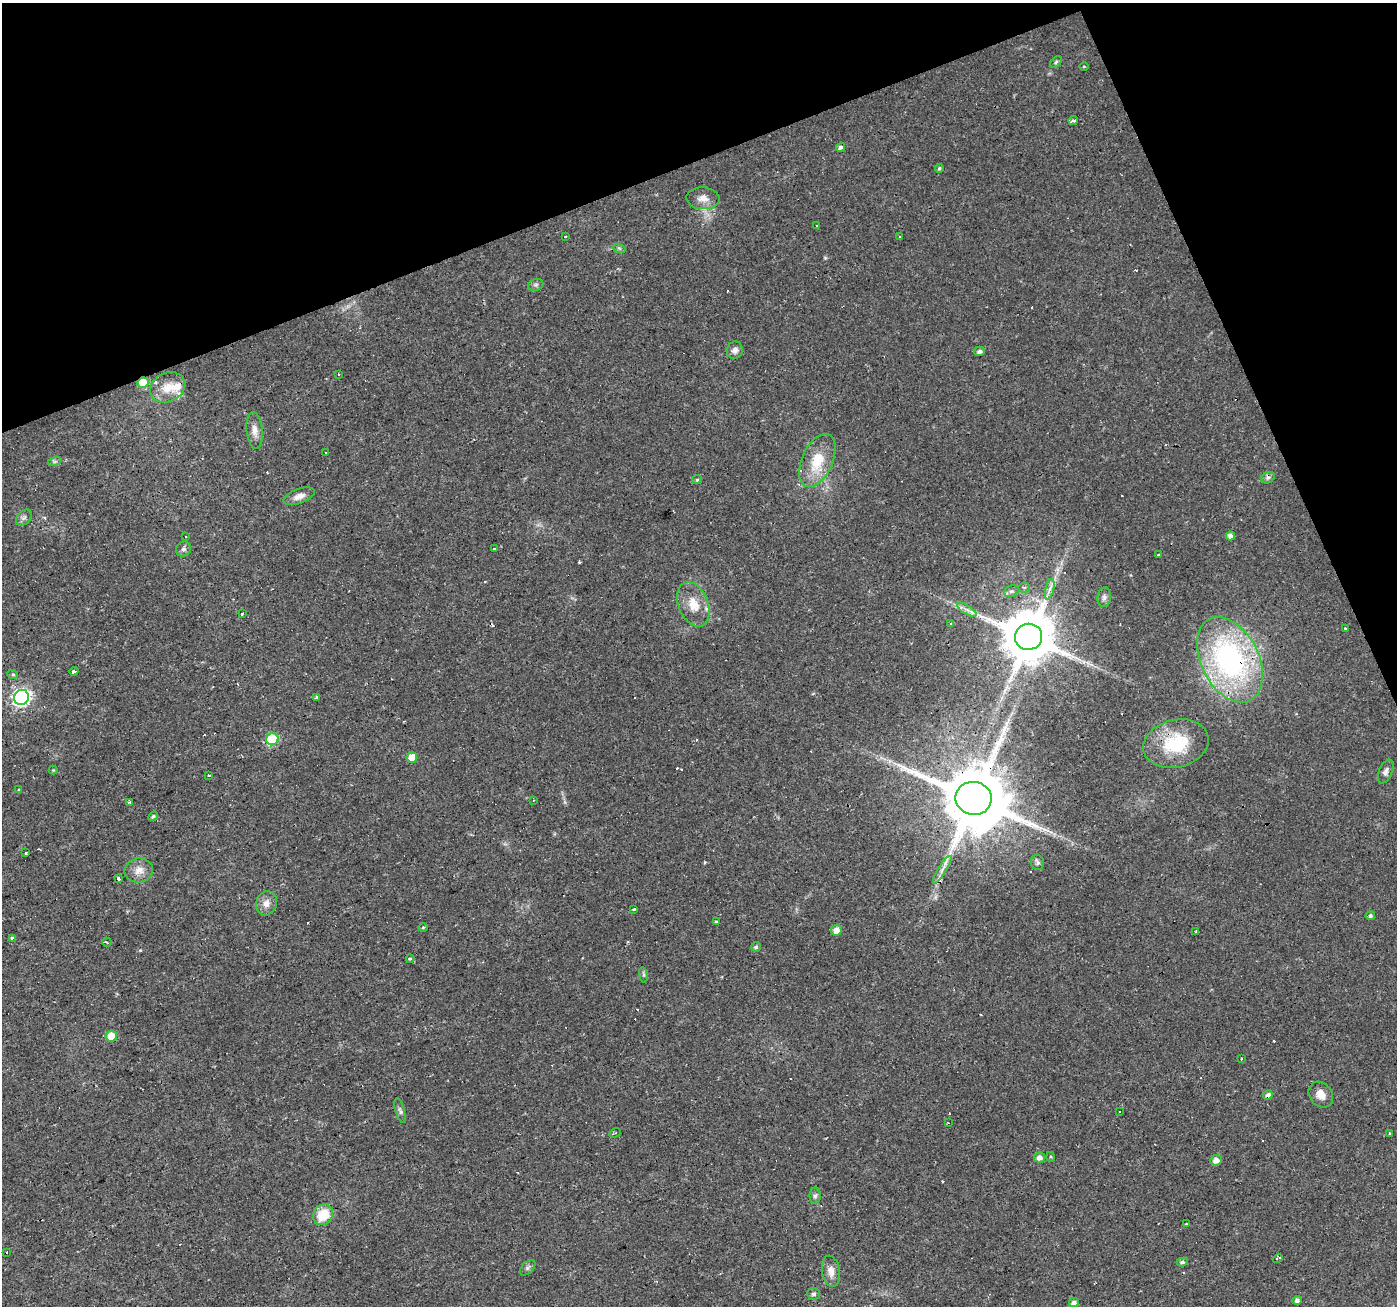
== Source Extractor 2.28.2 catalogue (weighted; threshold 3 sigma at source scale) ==
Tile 3 of 4 x 4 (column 3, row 1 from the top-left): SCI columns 2792-4186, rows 4047-5350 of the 5582 x 5430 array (HDU 1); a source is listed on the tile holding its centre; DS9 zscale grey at full resolution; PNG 1399 x 1308 px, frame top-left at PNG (2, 3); each listed source drawn as its Kron ellipse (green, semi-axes under 4 px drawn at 4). Shown black and unused: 19% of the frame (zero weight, under 2 of 3 exposures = <1% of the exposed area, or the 3 px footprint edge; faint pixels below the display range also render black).
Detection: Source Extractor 2.28.2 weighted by HDU 2 'WHT'; one run over the whole footprint, this tile lists its part. Background 0.0171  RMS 0.0023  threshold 0.0102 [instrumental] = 3 sigma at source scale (4.5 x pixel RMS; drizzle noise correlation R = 1.50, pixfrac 1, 0.0396/0.0396 arcsec/px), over >= 5 px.
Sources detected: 119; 21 cosmic-ray / hot-pixel residue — neither listed nor drawn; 3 inside a brighter listed object's ellipse — not listed separately; the other 95 listed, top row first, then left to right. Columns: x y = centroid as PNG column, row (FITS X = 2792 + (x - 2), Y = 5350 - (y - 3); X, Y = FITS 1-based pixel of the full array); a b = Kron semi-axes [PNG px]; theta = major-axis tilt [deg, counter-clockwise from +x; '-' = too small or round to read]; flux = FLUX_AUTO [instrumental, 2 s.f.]
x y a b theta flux
1056 62 7 4 46 0.35
1084 66 5 3 - 0.19
1073 121 4 4 - 0.61
841 147 5 4 - 0.65
939 169 4 3 - 0.34
703 198 17 11 -3 2
816 225 3 3 - 0.55
566 237 3 2 - 0.34
899 237 3 3 - 1.1
619 248 6 4 -19 0.37
536 285 8 6 20 0.55
735 350 9 8 - 1
980 351 5 4 - 0.81
338 375 3 3 - 1
143 383 5 5 - 6.1
168 387 18 14 27 3.9
255 430 18 8 -83 1.8
326 452 3 3 - 0.91
817 460 28 15 66 7
55 461 7 4 19 0.43
1268 478 7 5 29 0.54
697 480 5 4 - 0.29
299 496 16 7 20 1.5
24 518 9 6 48 0.68
185 536 3 3 - 1.1
1230 536 5 4 - 1.1
494 548 3 3 - 0.71
183 549 8 7 - 0.65
1159 555 3 3 - 0.47
1024 588 6 5 - 0.43
1050 589 10 4 76 0.94
1011 591 7 5 19 0.56
1104 597 10 7 82 0.82
693 604 23 14 -68 4.6
967 610 11 4 -32 0.87
243 613 3 3 - 2
951 624 3 3 - 0.35
1345 629 3 2 - 0.42
1029 637 13 13 - 1500
1230 660 45 28 -64 51
74 671 4 3 - 3
13 675 5 3 - 0.27
21 697 8 7 - 67
316 697 3 3 - 0.8
272 739 6 6 - 15
1176 744 33 23 14 12
412 757 5 5 - 4
53 770 4 4 - 0.2
1386 771 12 6 66 0.86
209 775 3 3 - 1
18 790 3 2 - 0.29
974 798 18 16 -8 2300
533 800 3 2 - 0.22
130 802 3 3 - 1.8
153 816 5 4 - 0.45
26 853 3 3 - 0.65
1037 862 7 6 - 0.63
139 870 14 12 12 2.2
942 870 16 4 58 1.3
119 879 3 3 - 5.6
266 903 12 10 68 1.6
634 909 3 2 - 0.39
1370 916 4 4 - 0.53
716 922 4 3 - 1.1
423 927 5 3 - 0.24
836 930 5 5 - 1.9
1196 932 3 3 - 0.3
12 938 4 3 - 2.1
107 942 5 2 - 0.21
756 947 5 4 - 0.5
410 959 4 3 - 0.29
643 975 8 4 -81 0.41
111 1036 6 5 - 3.3
1241 1059 3 3 - 0.63
1268 1095 5 4 - 0.92
1321 1095 14 11 -51 2.2
400 1110 13 4 -75 0.64
1120 1112 3 3 - 1.4
948 1123 3 2 - 0.21
615 1133 6 2 28 0.23
1390 1134 3 3 - 0.75
1039 1157 5 5 - 1.2
1051 1157 5 3 - 0.24
1216 1160 6 5 - 1.4
815 1196 8 5 88 0.64
323 1215 11 9 52 6.2
1186 1224 3 3 - 0.16
7 1252 3 3 - 1.9
1278 1258 5 2 - 0.58
1182 1262 5 4 - 0.58
528 1268 9 5 45 0.53
831 1271 16 9 -80 1.9
813 1294 6 6 - 0.52
1297 1300 4 4 - 0.93
1074 1303 5 4 - 0.93
Overlapping masked pixels (flux is a lower limit): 5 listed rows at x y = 143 383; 1230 660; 1176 744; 974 798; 1268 1095
Unlisted compact peaks at least as high as the median listed source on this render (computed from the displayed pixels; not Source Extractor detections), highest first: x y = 140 950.